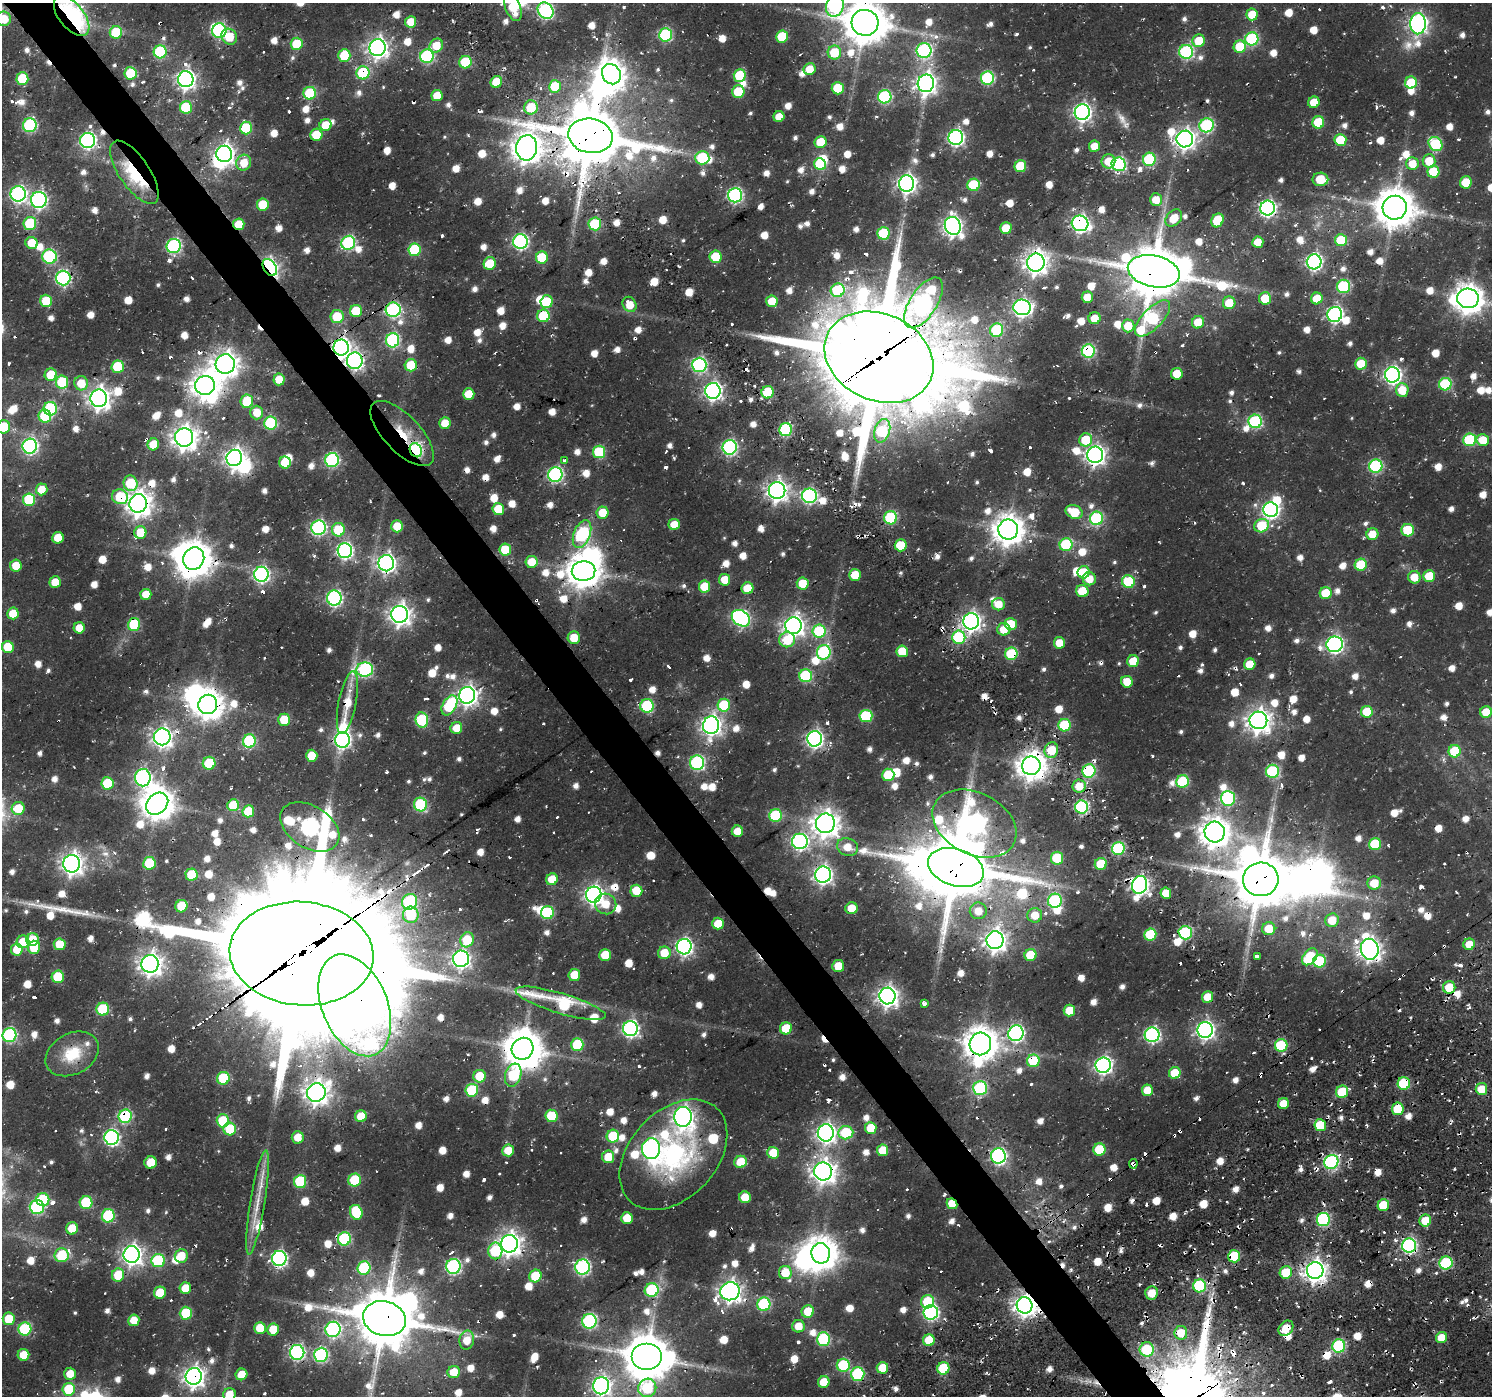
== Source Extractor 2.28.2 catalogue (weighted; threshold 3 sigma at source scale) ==
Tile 11 of 4 x 4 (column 3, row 3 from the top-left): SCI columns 3214-4703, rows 1522-2915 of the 6445 x 6407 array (HDU 1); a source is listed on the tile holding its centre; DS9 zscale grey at full resolution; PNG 1494 x 1398 px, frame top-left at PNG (2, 3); each listed source drawn as its Kron ellipse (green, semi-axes under 4 px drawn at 4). Shown black and unused: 4% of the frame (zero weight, under 2 of 3 exposures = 16% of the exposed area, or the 3 px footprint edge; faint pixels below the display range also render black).
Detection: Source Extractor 2.28.2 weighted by HDU 2 'WHT'; one run over the whole footprint, this tile lists its part. Background 0.0247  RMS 0.0048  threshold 0.0215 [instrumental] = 3 sigma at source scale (4.5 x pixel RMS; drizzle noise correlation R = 1.50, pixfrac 1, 0.0396/0.0396 arcsec/px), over >= 5 px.
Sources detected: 1259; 6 too faint to see at this stretch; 30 inside a brighter object's white glare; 102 cosmic-ray / hot-pixel residue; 4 long thin detections or spike segments (spike, bleed or trail) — neither listed nor drawn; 24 inside a brighter listed object's ellipse — not listed separately; of the other 1093, all 500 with FLUX_AUTO >= 7.78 (the completeness limit of this list) listed and drawn (593 fainter detections not listed), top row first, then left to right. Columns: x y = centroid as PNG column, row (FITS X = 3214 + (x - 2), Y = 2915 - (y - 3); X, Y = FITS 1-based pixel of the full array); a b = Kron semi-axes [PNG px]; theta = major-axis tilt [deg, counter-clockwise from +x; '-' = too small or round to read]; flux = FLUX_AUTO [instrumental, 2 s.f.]
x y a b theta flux
835 6 11 8 72 96
513 7 15 7 -69 13
546 11 9 7 -52 100
1252 14 6 5 - 10
72 16 23 12 -51 98
4 19 7 7 - 9.1
411 22 6 5 - 9.1
865 23 13 13 - 1500
1418 24 10 8 88 210
219 31 7 7 - 79
116 32 6 6 - 23
665 35 6 6 - 59
782 36 6 6 - 21
229 37 8 7 - 13
1252 39 6 6 - 60
1199 41 6 6 - 12
297 44 6 6 - 18
436 46 7 6 - 9.5
1240 47 6 6 - 18
377 48 8 8 - 260
924 51 7 7 - 87
160 52 6 6 - 52
834 52 7 6 - 16
1186 52 7 7 - 82
344 55 6 6 - 22
427 56 7 6 - 69
465 62 6 6 - 24
810 69 6 5 - 9.4
130 73 6 6 - 22
363 73 6 6 - 38
611 74 11 9 -58 520
740 75 6 6 - 24
987 78 6 6 - 57
22 79 6 6 - 25
186 79 8 7 - 230
496 82 6 5 - 11
926 83 9 8 - 290
1411 83 6 6 - 17
555 86 6 6 - 20
838 88 6 6 - 19
738 92 6 6 - 18
310 93 6 6 - 33
437 95 6 5 - 8.6
885 97 7 6 - 64
1314 102 6 5 - 9.9
186 107 6 6 - 27
531 107 7 7 - 16
1082 112 8 7 - 190
779 117 5 5 - 8.1
1318 122 6 6 - 23
30 125 7 7 - 68
326 125 6 6 - 11
1207 125 7 7 - 70
246 128 6 6 - 30
316 135 6 6 - 18
590 136 22 17 -10 3200
956 138 7 7 - 140
1185 139 8 8 - 260
88 140 7 7 - 140
1340 140 6 6 - 21
821 142 6 6 - 14
1435 144 8 6 -48 39
1094 146 5 5 - 8.1
527 148 13 10 82 730
224 154 8 8 - 260
702 158 7 6 - 34
1149 159 6 6 - 45
1108 161 7 7 - 9.5
1429 161 7 6 - 11
244 163 8 7 - 9
820 164 6 5 - 28
1118 164 7 7 - 88
1412 164 6 6 - 8.9
1020 166 6 6 - 18
134 172 37 15 -56 30
1433 172 6 6 - 15
1320 179 8 6 1 17
1466 182 6 6 - 14
907 183 8 7 - 220
974 185 6 6 - 30
18 194 8 7 - 150
735 195 7 7 - 100
39 200 8 8 - 130
1156 200 6 6 - 8.8
263 204 6 6 - 18
1267 208 7 7 - 140
1395 208 12 12 - 1300
1174 218 10 7 48 9.8
1217 220 7 6 - 20
1080 223 8 7 - 170
30 224 6 6 - 29
239 224 6 5 - 12
595 224 6 6 - 36
953 226 9 8 - 220
1006 228 6 5 - 12
883 233 6 6 - 34
1341 240 6 6 - 21
520 242 7 7 - 120
1258 242 5 5 - 8.3
32 243 6 6 - 13
348 243 7 6 - 74
174 246 7 7 - 96
414 250 6 6 - 36
49 257 7 7 - 64
542 257 6 6 - 24
716 257 6 6 - 21
1036 262 9 8 - 410
1314 262 7 7 - 140
490 264 6 6 - 15
270 267 9 6 -56 170
1154 271 26 15 -12 2600
63 278 7 7 - 99
1344 286 6 6 - 52
838 290 7 6 - 39
1087 297 6 5 - 9
1265 298 6 6 - 12
1317 298 6 6 - 12
1468 298 11 10 - 680
46 301 6 6 - 17
772 301 6 5 - 12
547 302 6 6 - 19
923 303 29 13 57 160
1229 303 6 6 - 11
629 304 8 6 -60 8.8
1022 307 9 8 - 200
393 310 7 7 - 100
356 311 6 6 - 18
1335 314 7 7 - 130
337 316 6 6 - 17
543 316 6 6 - 24
1095 318 6 6 - 7.8
1152 318 23 10 46 71
1198 322 6 6 - 9.5
1128 326 6 6 - 10
997 330 7 6 - 39
393 340 7 6 - 79
341 347 8 7 - 250
1088 351 6 6 - 69
879 357 56 43 -24 8900
355 361 8 8 - 150
225 364 10 9 - 510
1361 364 6 6 - 14
411 365 6 6 - 14
699 365 7 7 - 94
118 367 6 6 - 24
1177 374 6 6 - 12
51 375 6 6 - 14
1392 375 7 7 - 180
279 379 6 5 - 10
62 382 6 6 - 27
81 383 7 7 - 10
1445 384 6 6 - 39
205 385 10 9 - 600
1402 390 7 6 - 12
713 391 8 7 - 190
768 392 6 6 - 25
469 394 6 5 - 11
99 398 8 8 - 350
247 401 6 6 - 15
50 409 7 6 - 53
257 412 7 6 - 8.2
45 416 6 6 - 30
1255 421 7 6 - 62
271 423 6 6 - 46
445 423 6 5 - 8.6
4 427 6 6 - 15
786 430 6 6 - 52
882 431 12 7 74 35
402 433 41 18 -46 27
184 437 9 9 - 440
1086 440 6 6 - 16
1470 440 6 6 - 43
1483 440 6 6 - 11
153 444 6 5 - 12
30 446 7 7 - 120
730 447 7 7 - 100
416 450 7 6 - 84
599 452 6 6 - 30
1095 455 8 8 - 240
234 458 8 7 - 270
332 460 7 7 - 82
564 460 3 3 - 12
285 463 6 6 - 13
1376 466 6 6 - 66
555 474 7 7 - 100
130 483 8 7 - 23
42 489 6 5 - 7.8
777 490 8 8 - 300
809 496 7 7 - 110
120 497 8 7 - 22
29 500 6 6 - 34
138 503 9 9 - 490
498 509 6 6 - 15
1271 510 7 7 - 150
1074 512 9 6 -26 14
603 513 6 6 - 11
891 518 6 6 - 50
1096 518 7 6 - 58
674 524 5 5 - 7.9
397 526 6 6 - 12
1262 526 7 6 - 26
319 528 7 7 - 100
338 530 7 6 - 20
1008 530 10 10 - 760
1408 530 6 6 - 27
140 532 6 6 - 12
582 534 14 8 68 68
1372 534 6 6 - 9
58 538 6 5 - 9.6
901 545 6 6 - 19
1066 545 6 6 - 34
505 550 6 6 - 16
345 551 7 7 - 130
194 559 11 10 - 1000
532 562 6 6 - 9.2
386 563 8 7 - 200
1361 565 6 6 - 24
16 566 6 6 - 8.7
584 571 12 10 3 950
1084 572 6 6 - 13
261 574 7 7 - 130
855 575 6 6 - 11
1429 576 6 6 - 16
1414 577 6 6 - 8.6
1089 579 6 6 - 8
725 580 6 5 - 8.3
1128 581 6 6 - 28
55 582 6 5 - 9.5
803 583 6 6 - 12
704 586 6 5 - 13
748 588 6 6 - 15
1082 591 6 6 - 14
1326 593 6 6 - 16
146 594 5 5 - 8.4
334 598 7 7 - 110
998 604 6 6 - 8.5
13 613 6 5 - 8.7
400 614 8 8 - 330
741 618 10 7 -35 120
971 621 8 8 - 230
134 624 6 6 - 33
1011 624 6 6 - 15
793 626 8 8 - 300
79 628 5 5 - 8.5
1004 629 6 6 - 8.1
819 631 6 6 - 34
959 637 6 6 - 46
574 638 6 6 - 9.5
787 640 8 7 - 15
1059 643 6 5 - 8.6
1335 644 8 7 - 160
8 647 6 6 - 12
902 651 6 6 - 13
824 652 7 7 - 63
1011 654 6 6 - 31
1133 661 6 6 - 12
1250 664 6 5 - 10
365 670 8 7 - 93
806 676 6 6 - 44
1127 682 6 5 - 9
467 695 8 8 - 260
347 702 32 9 79 13
208 704 10 9 - 700
449 705 11 6 59 36
724 705 6 6 - 28
647 706 7 6 - 45
1367 712 6 6 - 17
1486 712 6 5 - 11
866 716 6 6 - 37
284 720 6 6 - 15
422 720 7 6 - 43
1258 720 9 9 - 420
711 725 9 8 - 270
1065 725 6 6 - 29
456 728 6 6 - 8.5
162 737 8 8 - 270
815 739 7 7 - 160
342 740 7 7 - 130
249 741 7 6 - 51
1051 750 8 7 - 15
1455 751 6 6 - 25
312 756 6 5 - 11
209 763 6 6 - 22
697 763 7 7 - 83
1031 766 9 9 - 710
1089 771 7 6 - 58
1272 771 6 6 - 49
888 775 6 6 - 20
143 778 8 7 - 130
1183 781 6 6 - 35
107 783 6 6 - 23
1079 786 7 6 - 8.9
1228 798 7 7 - 70
157 804 12 9 43 860
420 804 7 6 - 43
233 805 6 6 - 13
1081 807 6 6 - 74
18 808 6 6 - 15
248 811 6 6 - 13
776 815 6 6 - 37
825 823 10 9 - 560
974 824 44 31 -27 310
310 827 32 21 -32 200
737 831 5 5 - 7.9
1215 832 10 10 - 710
800 841 8 7 - 140
1375 844 6 6 - 26
847 847 11 8 -20 7.8
1118 848 6 6 - 61
1057 858 6 6 - 27
149 863 6 6 - 25
72 864 8 8 - 330
1101 864 6 6 - 17
956 867 29 18 -18 3700
191 874 6 6 - 17
823 875 8 8 - 220
552 879 6 5 - 12
1261 879 18 17 - 2700
1374 883 6 6 - 11
1140 885 9 7 73 220
636 891 6 6 - 15
1166 893 6 5 - 8.8
594 895 8 7 - 250
1055 901 7 7 - 63
410 902 8 7 - 58
606 904 11 10 - 8.2
181 906 6 6 - 17
851 908 6 6 - 9.7
978 911 8 8 - 8.1
547 913 6 6 - 35
411 915 8 8 - 21
1035 915 7 7 - 9
1332 920 7 6 - 11
718 924 6 6 - 11
1269 929 6 6 - 11
1185 933 7 6 - 59
1150 935 6 6 - 33
32 939 6 6 - 10
467 940 8 6 66 18
995 940 9 8 - 350
23 942 6 6 - 12
60 944 6 6 - 12
1469 944 6 5 - 8.4
34 947 6 6 - 16
684 947 7 7 - 160
17 949 6 6 - 11
1370 949 10 8 -75 340
664 953 6 6 - 11
302 954 72 52 -5 24000
605 955 6 6 - 13
1031 955 6 6 - 19
1257 957 4 3 - 26
1310 957 9 6 51 28
461 959 8 8 - 200
1319 961 6 6 - 35
150 964 9 8 - 380
838 966 6 6 - 11
574 975 6 6 - 13
58 977 6 6 - 22
1449 987 6 6 - 11
887 996 8 8 - 300
1207 997 6 5 - 10
561 1003 47 10 -17 53
924 1003 3 3 - 12
355 1005 53 32 -67 610
103 1009 6 6 - 34
1069 1011 6 5 - 13
786 1028 6 6 - 14
630 1029 7 7 - 150
1205 1030 8 7 - 210
1016 1033 8 7 - 150
9 1035 7 7 - 78
1152 1035 7 7 - 120
980 1044 11 10 - 980
577 1045 6 6 - 27
1281 1045 6 6 - 37
523 1049 11 10 - 1200
72 1054 28 20 28 19
1033 1061 6 6 - 24
1103 1065 8 7 - 180
1175 1073 6 5 - 14
513 1075 12 8 71 30
479 1076 6 6 - 13
223 1078 6 6 - 28
1404 1083 6 6 - 30
980 1088 7 7 - 60
1481 1089 6 6 - 9.7
472 1090 6 6 - 32
1147 1090 5 5 - 9.1
316 1092 9 9 - 420
1342 1092 6 6 - 17
1283 1103 5 5 - 8.7
1398 1109 6 6 - 16
125 1116 7 6 - 52
361 1116 6 6 - 11
551 1116 6 6 - 23
683 1117 10 8 -84 310
223 1121 6 6 - 23
1320 1125 6 6 - 18
871 1128 6 5 - 14
230 1129 6 6 - 20
826 1133 8 8 - 260
846 1133 7 6 - 26
613 1136 6 6 - 22
111 1137 7 7 - 120
298 1137 6 6 - 7.8
651 1149 10 9 - 150
1099 1149 6 6 - 21
508 1150 6 6 - 8.6
883 1150 6 5 - 12
773 1153 6 6 - 10
673 1155 64 43 47 85
998 1156 7 7 - 130
608 1157 6 6 - 10
151 1162 6 6 - 11
740 1162 6 6 - 11
1331 1162 7 6 - 98
1133 1164 5 4 - 24
823 1171 9 9 - 420
355 1180 6 6 - 28
300 1182 6 6 - 36
745 1197 6 5 - 10
43 1200 6 6 - 25
257 1202 53 7 81 10
86 1203 6 6 - 30
952 1204 6 5 - 14
1383 1205 6 6 - 17
37 1207 7 7 - 63
356 1212 7 6 - 25
108 1216 7 6 - 43
627 1218 6 5 - 10
1323 1219 6 6 - 71
1425 1221 6 6 - 10
72 1228 6 6 - 12
344 1239 6 6 - 48
509 1244 9 8 - 390
1409 1246 7 7 - 120
495 1251 8 7 - 32
821 1253 10 9 - 880
132 1254 8 8 - 300
62 1255 7 7 - 21
181 1256 6 6 - 9.2
1234 1256 6 6 - 24
279 1258 7 7 - 130
158 1261 6 6 - 39
1446 1263 6 6 - 42
453 1266 7 7 - 93
583 1267 7 7 - 100
364 1268 7 6 - 34
1315 1271 8 8 - 350
785 1272 7 6 - 12
1286 1272 6 6 - 15
118 1275 6 6 - 15
535 1276 6 6 - 16
1200 1286 6 6 - 52
185 1288 6 5 - 11
652 1290 7 6 - 43
730 1291 10 9 - 350
160 1293 6 6 - 12
1152 1293 7 6 - 8.6
928 1302 7 6 - 24
764 1304 7 6 - 52
1025 1305 8 7 - 340
808 1311 6 6 - 12
931 1312 7 7 - 110
186 1313 6 6 - 27
9 1319 6 6 - 14
384 1319 22 17 -16 2800
134 1320 6 5 - 8.2
589 1321 7 7 - 81
798 1326 6 6 - 8
260 1328 6 5 - 10
1286 1328 8 6 49 8.3
25 1329 6 6 - 42
273 1329 6 5 - 11
333 1329 8 7 - 93
1181 1333 7 6 - 9
1442 1338 5 5 - 8.6
823 1339 7 6 - 50
467 1340 9 7 77 8.7
929 1340 6 6 - 12
1339 1346 6 6 - 55
1147 1349 7 7 - 25
297 1352 7 7 - 100
23 1355 6 6 - 10
321 1355 7 7 - 74
646 1357 15 13 0 1800
843 1365 6 6 - 33
882 1368 6 5 - 9.9
943 1368 6 6 - 27
454 1372 6 6 - 8.5
70 1374 6 5 - 7.8
241 1374 6 5 - 8.4
858 1374 6 6 - 54
194 1376 8 8 - 330
824 1382 6 5 - 12
601 1386 8 8 - 220
647 1388 9 9 - 33
69 1389 6 6 - 22
229 1394 6 6 - 8.1
Overlapping masked pixels (flux is a lower limit): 86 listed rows (the first 20) at x y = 72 16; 865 23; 363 73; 316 135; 590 136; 1185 139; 134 172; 1267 208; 1395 208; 1080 223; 239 224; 1036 262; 270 267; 1154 271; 63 278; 1468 298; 923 303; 393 310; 543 316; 1095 318
Isophote crosses this tile's border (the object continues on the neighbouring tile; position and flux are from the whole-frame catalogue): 11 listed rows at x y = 835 6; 513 7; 546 11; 72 16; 4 19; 865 23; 1468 298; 4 427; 9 1035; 601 1386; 229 1394